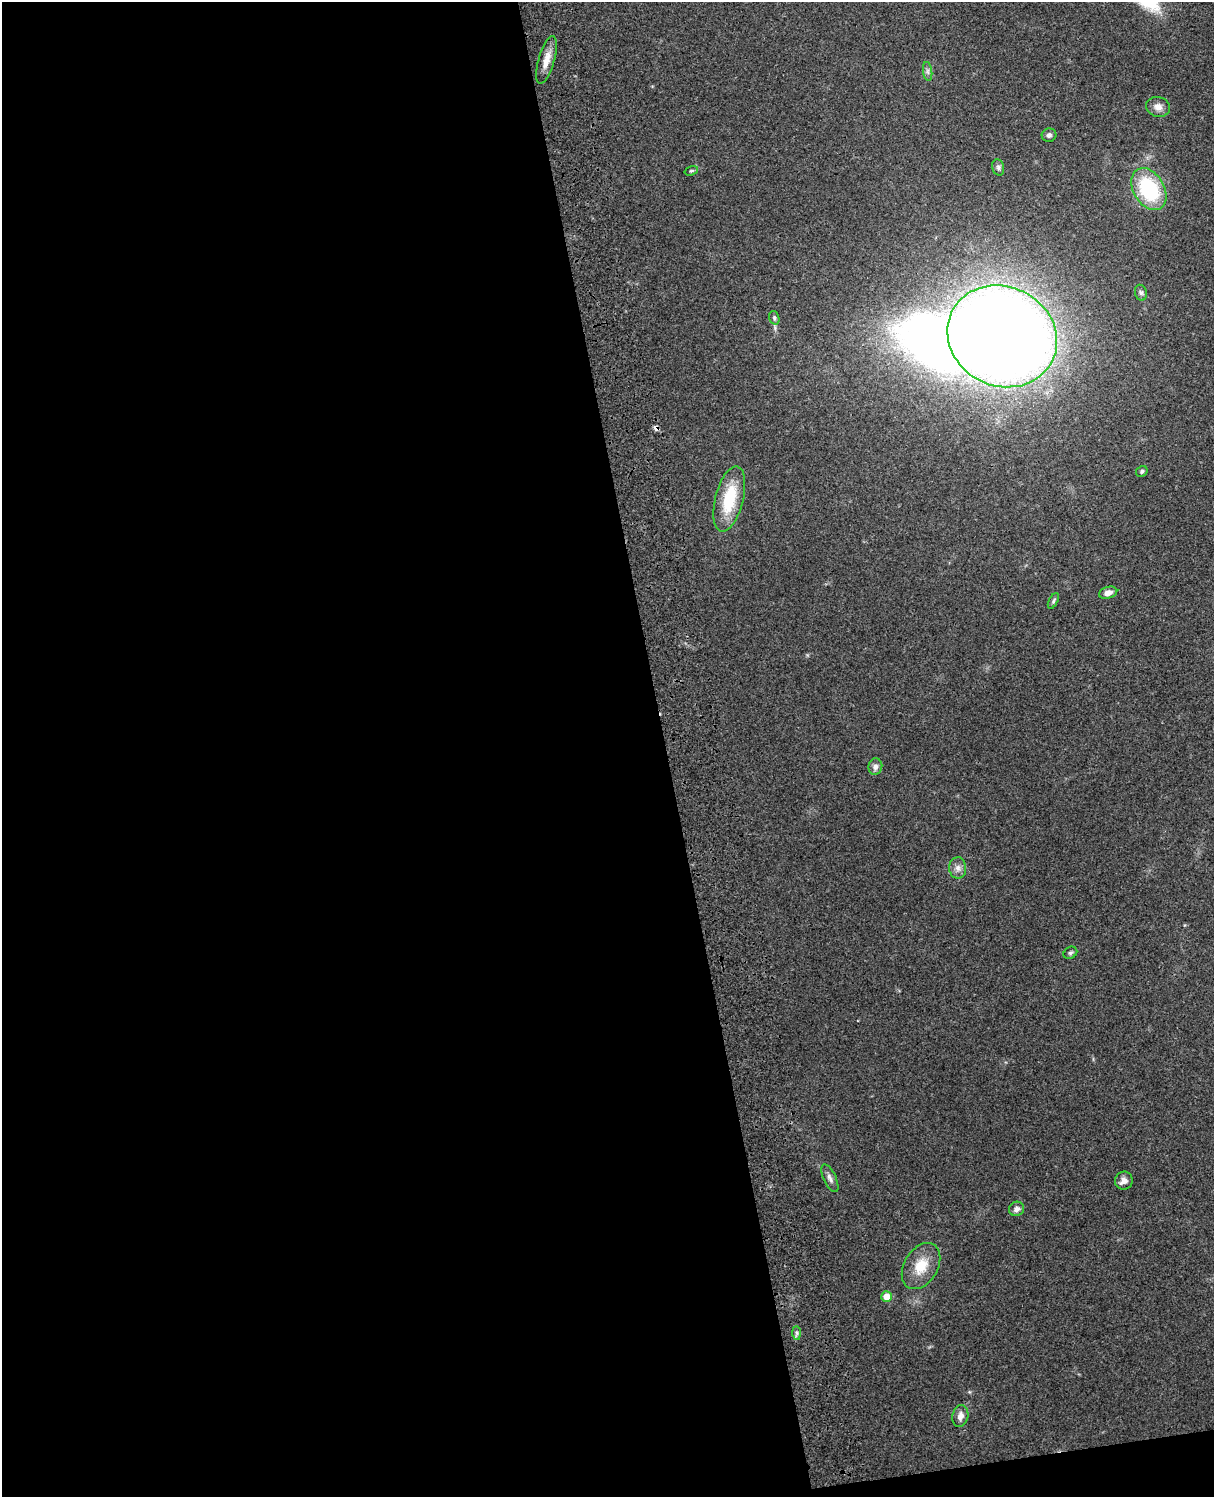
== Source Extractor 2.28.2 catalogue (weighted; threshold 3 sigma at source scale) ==
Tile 9 of 4 x 3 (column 1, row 3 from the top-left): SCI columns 120-1331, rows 165-1659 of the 5087 x 4927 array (HDU 1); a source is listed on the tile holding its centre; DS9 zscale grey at full resolution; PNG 1216 x 1499 px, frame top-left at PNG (2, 2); each listed source drawn as its Kron ellipse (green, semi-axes under 4 px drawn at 4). Shown black and unused: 56% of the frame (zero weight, under 3 of 4 exposures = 6% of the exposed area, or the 3 px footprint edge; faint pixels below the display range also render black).
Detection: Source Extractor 2.28.2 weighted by HDU 2 'WHT'; one run over the whole footprint, this tile lists its part. Background 0.233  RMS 0.0086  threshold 0.0387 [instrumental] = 3 sigma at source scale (4.5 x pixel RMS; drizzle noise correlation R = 1.50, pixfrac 1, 0.05/0.05 arcsec/px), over >= 5 px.
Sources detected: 26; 1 inside a brighter object's white glare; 1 cosmic-ray / hot-pixel residue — neither listed nor drawn; the other 24 listed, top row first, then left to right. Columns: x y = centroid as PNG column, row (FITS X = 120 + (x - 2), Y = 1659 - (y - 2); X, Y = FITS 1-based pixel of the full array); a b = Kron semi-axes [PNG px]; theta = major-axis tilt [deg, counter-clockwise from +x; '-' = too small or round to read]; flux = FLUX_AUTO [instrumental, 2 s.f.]
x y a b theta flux
547 60 25 8 74 11
928 71 9 4 -82 2.4
1158 107 12 10 -14 5.9
1049 135 7 6 - 2.3
998 167 8 6 -75 2.3
691 171 7 4 17 1.3
1149 189 22 15 -59 74
1141 293 8 6 -74 2.1
774 318 7 5 -71 1.7
1002 336 56 49 -26 1900
1142 471 6 5 - 1.8
729 499 33 14 76 42
1108 593 9 5 16 5.9
1053 601 9 4 62 1.6
875 767 8 7 - 3.8
958 868 10 8 -89 4.8
1070 953 7 5 31 1.8
830 1178 15 6 -65 3.9
1124 1181 9 9 - 5.3
1016 1209 8 7 - 3.8
921 1266 25 17 59 21
887 1297 5 5 - 12
797 1333 7 4 -90 1.9
960 1416 11 8 78 5.4